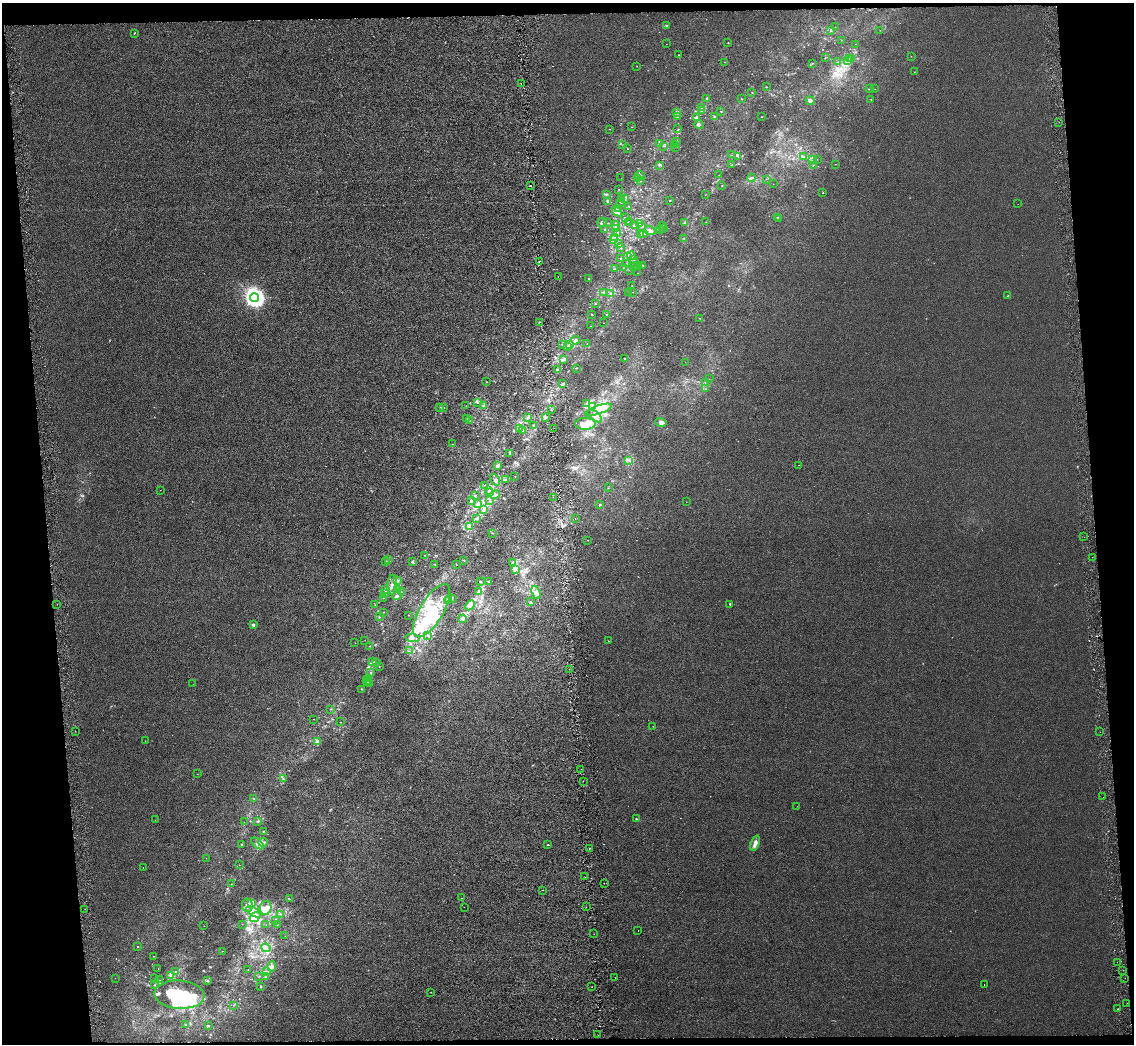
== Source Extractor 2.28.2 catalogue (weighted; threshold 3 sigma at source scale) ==
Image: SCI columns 27-4554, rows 44-4210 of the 4580 x 4213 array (HDU 1 of 3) = the unmasked area's bounding box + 8 px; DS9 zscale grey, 4 x 4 block average (1 PNG px = mean of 4 x 4 image px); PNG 1136 x 1046 px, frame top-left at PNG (2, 3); each listed source drawn as its Kron ellipse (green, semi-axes under 4 px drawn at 4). Shown black and unused: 9% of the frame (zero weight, under 4 of 8 exposures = <1% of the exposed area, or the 3 px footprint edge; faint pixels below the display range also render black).
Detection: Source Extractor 2.28.2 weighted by HDU 2 'WHT'. Background 6.73e-05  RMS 0.0013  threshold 0.00551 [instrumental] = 3 sigma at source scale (4.09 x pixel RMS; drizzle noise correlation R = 1.36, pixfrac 0.8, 0.0396/0.0396 arcsec/px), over >= 5 px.
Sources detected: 446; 12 too faint to see at this stretch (4 x 4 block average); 12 inside a brighter object's white glare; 18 cosmic-ray / hot-pixel residue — neither listed nor drawn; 27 coinciding with a brighter row at this scale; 39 inside a brighter listed object's ellipse — not listed separately; the other 338 listed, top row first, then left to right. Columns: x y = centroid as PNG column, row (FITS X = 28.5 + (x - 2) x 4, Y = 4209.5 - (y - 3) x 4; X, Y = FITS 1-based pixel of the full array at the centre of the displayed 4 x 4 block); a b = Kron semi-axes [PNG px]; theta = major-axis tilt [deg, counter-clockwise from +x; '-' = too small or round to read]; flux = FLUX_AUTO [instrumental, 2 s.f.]
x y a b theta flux
667 26 2 2 - 0.48
835 27 2 2 - 0.15
880 30 2 2 - 0.12
831 31 2 2 - 0.23
134 33 3 2 - 0.37
841 40 2 2 - 0.12
728 43 2 2 - 0.26
666 44 2 2 - 0.11
856 44 2 2 - 0.16
678 55 2 2 - 0.15
911 56 2 2 - 0.2
825 58 2 2 - 0.24
852 58 2 2 - 0.28
849 59 2 2 - 0.3
848 61 2 2 - 0.57
725 62 2 2 - 0.22
837 62 2 2 - 0.18
812 63 2 2 - 0.17
637 66 2 2 - 0.12
914 72 2 2 - 0.13
521 84 2 2 - 0.38
766 87 2 2 - 0.23
869 89 2 2 - 0.27
875 89 2 2 - 0.1
752 92 2 2 - 0.27
707 98 2 2 - 0.72
742 99 2 2 - 0.43
871 99 2 2 - 0.22
810 101 5 3 - 3.7
702 108 4 2 - 0.88
701 111 2 2 - 0.23
676 112 2 2 - 0.23
721 112 2 2 - 0.25
714 116 2 2 - 0.47
677 117 2 2 - 0.47
761 117 2 2 - 0.24
696 118 2 2 - 0.61
1059 122 2 2 - 0.31
699 125 5 2 - 1.2
631 127 2 2 - 0.18
610 129 2 2 - 0.14
678 129 2 2 - 0.24
676 141 4 2 - 1
659 144 2 2 - 0.2
675 144 2 2 - 0.43
623 145 2 2 - 0.14
663 146 2 2 - 0.44
676 147 2 2 - 0.21
627 149 2 2 - 0.28
732 155 2 2 - 0.13
738 156 3 2 - 0.84
803 157 3 2 - 0.65
817 159 2 2 - 0.16
813 160 2 2 - 0.35
836 164 2 2 - 0.18
660 165 2 2 - 0.59
732 165 2 2 - 0.29
813 165 2 2 - 0.24
640 175 5 2 - 1.2
719 175 2 2 - 0.18
621 178 2 2 - 0.099
637 178 3 2 - 0.86
751 178 4 3 - 1.3
766 179 2 2 - 0.13
640 181 2 2 - 0.26
773 184 2 2 - 0.14
530 185 2 2 - 0.52
722 186 2 2 - 0.27
619 189 2 2 - 0.16
823 193 2 2 - 0.28
606 194 3 2 - 0.77
705 195 2 2 - 0.13
622 199 2 2 - 0.31
624 199 2 2 - 0.29
669 200 2 2 - 0.38
608 202 3 3 - 1.5
621 202 2 2 - 0.23
1018 204 2 2 - 1.1
629 206 2 2 - 0.45
618 208 3 2 - 2
617 211 6 2 -42 2.4
777 217 2 2 - 0.38
625 218 3 2 - 0.41
779 218 2 2 - 0.26
630 221 2 2 - 0.13
602 222 5 4 - 1.8
684 222 2 2 - 0.46
706 222 2 2 - 0.19
608 223 2 2 - 0.17
628 223 2 2 - 0.13
639 224 2 2 - 0.11
616 225 4 2 - 1
662 225 2 2 - 0.29
634 226 2 2 - 0.46
641 226 2 2 - 0.28
664 228 2 2 - 0.19
616 229 2 2 - 2.8
660 229 2 2 - 0.13
605 230 3 2 - 0.62
650 230 5 3 - 1.9
644 233 3 2 - 0.77
617 234 2 2 - 0.14
641 235 2 2 - 0.12
615 237 2 2 - 0.23
684 238 2 2 - 0.25
614 240 3 2 - 0.48
619 243 2 2 - 0.19
620 247 2 2 - 0.25
631 256 4 2 - 2.2
627 257 3 3 - 1.1
621 258 2 2 - 0.22
633 259 2 2 - 0.32
539 261 2 2 - 29
633 263 2 2 - 0.37
626 264 2 2 - 0.33
643 265 2 2 - 0.18
634 266 2 2 - 0.21
638 266 3 2 - 0.52
624 268 2 2 - 0.2
614 269 2 2 - 0.55
630 270 2 2 - 0.13
638 273 2 2 - 0.12
558 277 2 2 - 0.14
589 279 2 2 - 0.48
632 286 2 2 - 0.13
603 292 2 2 - 0.46
633 292 2 2 - 0.12
629 293 2 2 - 0.19
611 294 2 2 - 0.29
1008 296 2 2 - 1.2
254 298 5 4 - 490
595 304 2 2 - 0.29
592 314 2 2 - 0.32
606 314 2 2 - 0.2
700 318 2 2 - 0.2
539 322 2 2 - 0.26
603 323 2 2 - 0.14
591 326 2 2 - 0.11
575 340 4 2 - 1
562 344 2 2 - 0.4
587 344 2 2 - 0.14
569 345 3 2 - 0.54
568 347 3 2 - 0.86
624 358 2 2 - 0.25
563 359 4 2 - 1.8
685 362 2 2 - 0.12
576 368 2 2 - 0.38
557 370 3 2 - 0.94
709 379 2 2 - 0.2
487 382 2 2 - 0.15
705 382 2 2 - 0.23
563 383 2 2 - 0.28
706 389 2 2 - 0.22
477 402 3 2 - 0.84
587 404 3 2 - 0.66
466 405 2 2 - 0.14
484 405 3 2 - 1
592 406 2 2 - 0.46
440 407 2 2 - 0.26
444 407 2 2 - 0.45
551 410 2 2 - 0.44
598 410 14 4 19 6.3
595 416 9 4 -39 3.2
467 418 2 2 - 0.3
528 418 3 2 - 0.77
545 418 2 2 - 0.37
470 420 3 2 - 0.47
661 422 5 4 - 2.2
585 424 10 6 0 6.2
533 425 2 2 - 0.67
519 428 2 2 - 0.3
554 429 2 2 - 0.28
522 430 2 2 - 0.41
452 444 2 2 - 0.15
510 453 3 2 - 0.32
628 460 3 2 - 0.45
799 465 2 2 - 0.17
498 466 4 2 - 2.3
515 476 2 2 - 0.16
495 480 6 3 -59 1.8
506 480 2 2 - 0.4
485 485 2 2 - 0.22
608 488 2 2 - 0.17
160 490 2 2 - 0.28
489 490 2 2 - 0.59
490 492 3 2 - 0.78
475 495 2 2 - 0.43
495 495 5 3 - 1.2
554 497 2 2 - 0.18
472 500 4 2 - 0.85
490 500 2 2 - 0.17
686 502 2 2 - 0.11
477 504 3 2 - 0.83
600 504 2 2 - 1.6
483 510 4 3 - 2.1
575 518 2 2 - 0.18
476 519 3 2 - 0.39
469 526 4 3 - 1.2
492 533 2 2 - 0.25
1084 537 2 2 - 0.21
588 540 2 2 - 0.15
425 555 2 2 - 0.21
1092 557 2 2 - 0.15
389 559 2 2 - 0.14
464 560 2 2 - 0.37
386 561 2 2 - 0.27
412 562 3 2 - 0.64
513 562 3 2 - 0.68
435 564 2 2 - 0.42
456 564 2 2 - 0.17
515 569 3 2 - 1.2
398 581 3 2 - 0.79
480 581 2 2 - 0.39
488 581 2 2 - 0.29
392 585 10 5 87 4
398 589 3 2 - 0.7
385 590 4 3 - 1.4
478 591 2 2 - 0.56
401 592 4 2 - 0.94
536 592 7 4 -70 3.5
385 593 3 3 - 1.4
397 596 4 3 - 1.4
383 598 2 2 - 0.14
450 599 6 2 9 1.8
449 601 3 2 - 1.8
530 602 3 2 - 0.58
57 604 2 2 - 0.097
730 604 2 2 - 1.1
375 605 2 2 - 0.14
470 605 5 3 - 2.3
432 611 30 12 59 35
383 612 2 2 - 0.22
409 615 2 2 - 0.18
379 617 2 2 - 0.4
463 619 4 2 - 1.3
253 625 2 2 - 4.6
427 636 2 2 - 0.36
413 638 7 4 -9 2.2
365 640 2 2 - 0.14
609 641 2 2 - 0.2
355 643 2 2 - 0.092
370 646 2 2 - 0.13
409 651 2 2 - 0.25
373 662 2 2 - 0.27
377 662 2 2 - 0.5
379 667 2 2 - 0.16
570 669 2 2 - 0.16
371 672 2 2 - 0.49
369 679 2 2 - 0.38
367 680 2 2 - 0.37
368 682 3 2 - 0.39
193 684 2 2 - 0.097
370 684 2 2 - 0.6
362 689 3 2 - 0.23
330 709 2 2 - 0.22
313 719 2 2 - 0.15
341 722 2 2 - 0.18
653 726 2 2 - 0.17
75 732 2 2 - 0.18
1100 732 2 2 - 0.16
145 741 2 2 - 0.24
317 742 3 2 - 0.78
581 769 2 2 - 0.24
197 774 2 2 - 0.16
283 779 2 2 - 0.3
583 781 2 2 - 0.16
1103 797 2 2 - 0.26
254 799 2 2 - 0.23
797 806 2 2 - 0.24
636 819 2 2 - 0.41
155 820 2 2 - 0.12
258 821 3 2 - 0.69
244 822 2 2 - 0.11
263 831 2 2 - 0.38
263 842 5 2 - 1.4
257 843 7 3 -42 2.8
755 843 8 3 69 3.5
242 844 2 2 - 0.77
548 845 2 2 - 0.75
589 848 2 2 - 0.27
206 858 2 2 - 0.096
239 865 2 2 - 0.13
143 867 2 2 - 0.14
585 877 2 2 - 0.17
604 883 2 2 - 2.3
231 884 2 2 - 0.27
542 890 2 2 - 0.14
461 898 2 2 - 0.12
289 899 2 2 - 0.27
252 903 4 3 - 1.8
247 905 7 5 -82 4.8
464 907 2 2 - 0.13
586 907 2 2 - 0.16
266 908 7 5 76 4
85 909 2 2 - 0.57
254 912 8 3 -32 2.9
280 914 3 2 - 0.45
255 917 6 4 40 3.5
275 920 2 2 - 0.54
242 924 2 2 - 0.12
277 924 2 2 - 0.37
266 925 2 2 - 0.13
204 926 2 2 - 0.13
638 931 2 2 - 0.17
594 934 2 2 - 0.11
285 936 2 2 - 0.099
138 947 2 2 - 0.3
266 948 5 3 - 1.7
223 951 2 2 - 0.17
154 956 2 2 - 0.15
1117 962 2 2 - 0.13
272 966 5 3 - 1.9
158 969 2 2 - 0.13
248 970 2 2 - 0.17
1123 970 2 2 - 0.18
176 971 2 2 - 0.45
266 972 2 2 - 0.56
171 975 3 2 - 0.8
259 976 2 2 - 0.21
265 976 3 2 - 0.58
115 978 2 2 - 0.1
615 978 2 2 - 0.21
1125 978 2 2 - 0.16
155 979 2 2 - 0.16
160 980 4 2 - 0.46
207 981 2 2 - 0.61
155 985 2 2 - 0.34
984 985 2 2 - 0.3
261 987 2 2 - 0.29
592 987 2 2 - 0.15
431 992 2 2 - 0.24
179 995 25 14 -4 58
1127 1003 2 2 - 0.22
233 1005 2 2 - 0.16
1118 1009 2 2 - 0.31
185 1025 2 2 - 0.58
208 1026 2 2 - 0.53
598 1035 2 2 - 0.12
Overlapping masked pixels (flux is a lower limit): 3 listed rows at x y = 558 277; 554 429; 1117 962
Diffuse or blended objects may show on this block-average render without a row.